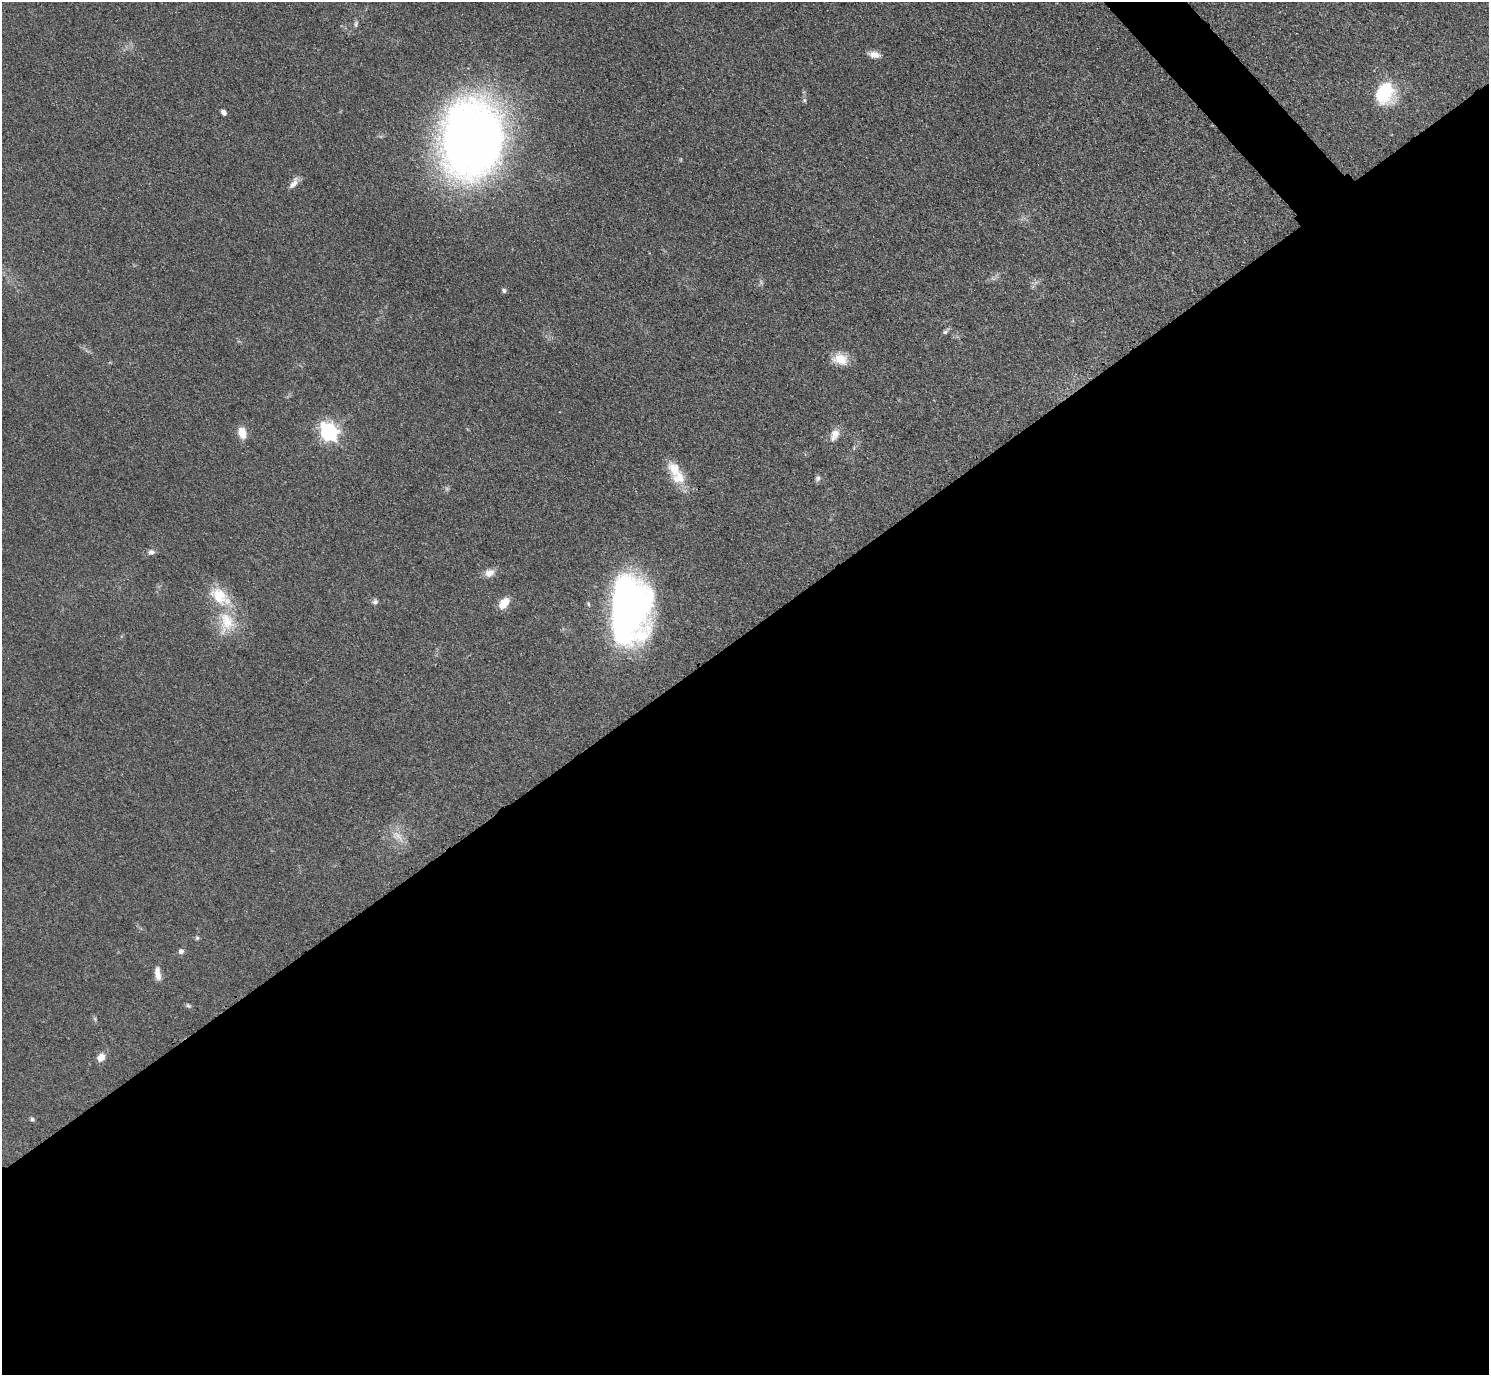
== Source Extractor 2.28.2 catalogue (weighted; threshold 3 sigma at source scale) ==
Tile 15 of 4 x 4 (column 3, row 4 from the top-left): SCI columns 2990-4476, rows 313-1685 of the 5979 x 5976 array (HDU 1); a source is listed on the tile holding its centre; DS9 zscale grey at full resolution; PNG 1491 x 1377 px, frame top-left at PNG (2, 2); no overlay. Shown black and unused: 55% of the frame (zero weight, under 3 of 4 exposures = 2% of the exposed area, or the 3 px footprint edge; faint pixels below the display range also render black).
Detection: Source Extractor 2.28.2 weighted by HDU 2 'WHT'; one run over the whole footprint, this tile lists its part. Background 0.0454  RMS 0.006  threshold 0.0271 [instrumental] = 3 sigma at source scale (4.5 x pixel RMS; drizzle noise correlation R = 1.50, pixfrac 1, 0.05/0.05 arcsec/px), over >= 5 px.
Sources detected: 32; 1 inside a brighter object's white glare — not listed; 2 inside a brighter listed object's ellipse — not listed separately; the other 29 listed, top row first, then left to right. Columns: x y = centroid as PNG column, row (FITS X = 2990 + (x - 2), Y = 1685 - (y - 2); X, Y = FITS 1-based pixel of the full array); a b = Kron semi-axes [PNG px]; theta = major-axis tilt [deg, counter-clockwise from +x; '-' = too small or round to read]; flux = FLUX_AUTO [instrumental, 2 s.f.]
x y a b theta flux
356 24 9 4 83 1.3
874 55 14 7 -11 4.3
1386 92 29 18 -84 25
804 100 5 5 - 0.93
224 112 7 5 -46 2.1
472 139 56 45 84 620
294 183 18 7 58 3.9
504 290 6 5 - 1.3
946 332 9 5 43 1.5
840 359 19 14 -14 9.6
329 432 8 7 - 210
242 433 14 9 -70 6.8
834 435 16 9 63 5.5
674 469 25 16 -56 12
818 478 9 6 64 1.5
151 552 9 7 12 2.3
489 573 13 10 21 4.7
375 602 8 7 - 1.7
504 603 14 9 49 8.2
629 609 63 35 87 270
226 622 32 21 86 21
398 836 22 9 -44 6.4
197 938 5 5 - 0.93
181 951 6 6 - 2
158 974 16 7 -83 5
188 1005 8 5 -39 1.1
95 1019 7 4 -72 0.95
101 1058 10 8 47 5
32 1119 6 5 - 0.99